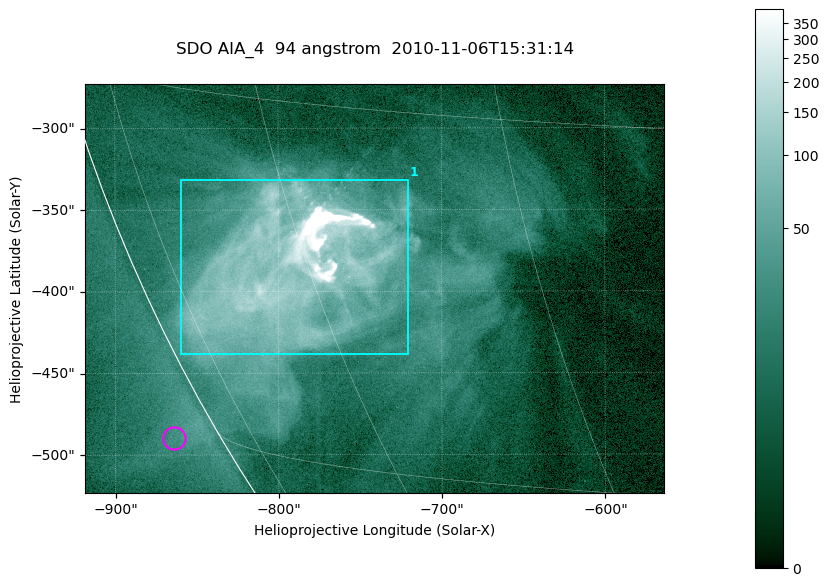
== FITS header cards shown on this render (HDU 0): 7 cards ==
TELESCOP= 'SDO     '           /
INSTRUME= 'AIA_4   '           /
WAVELNTH=                   94 /
WAVEUNIT= 'angstrom'           /
DATE-OBS= '2010-11-06T15:31:14.12' /
CTYPE1  = 'HPLN-TAN'           /
CTYPE2  = 'HPLT-TAN'           /

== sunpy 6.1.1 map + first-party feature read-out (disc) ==
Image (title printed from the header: SDO AIA_4  94 angstrom  2010-11-06T15:31:14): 591 x 417 px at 0.6 arcsec/px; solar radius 968 arcsec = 1614 px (partial field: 2.7% of the solar disc is inside the frame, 89% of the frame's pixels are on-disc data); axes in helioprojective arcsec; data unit not stated in the header (colour bar unlabelled)
Pointing: header CRPIX1/2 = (2053.81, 2042.90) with CRVAL1/2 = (0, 0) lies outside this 591 x 417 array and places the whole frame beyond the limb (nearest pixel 1.36 R_sun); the SolarSoft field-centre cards XCEN/YCEN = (-740.9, -398.3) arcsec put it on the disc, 768 arcsec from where CRPIX/CRVAL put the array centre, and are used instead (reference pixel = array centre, CRVAL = XCEN/YCEN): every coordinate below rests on XCEN/YCEN
Orientation: roll -0.138 deg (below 1 deg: not rotated)
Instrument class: DISC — disc imager (sunpy class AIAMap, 94 A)
Bright regions (active regions / flare kernels): reference = the on-disc median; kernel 5 px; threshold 5 sigma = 56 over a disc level ~10.7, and >= 1.15x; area >= 246 px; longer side >= 5 px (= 3 arcsec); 1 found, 1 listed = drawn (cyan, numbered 1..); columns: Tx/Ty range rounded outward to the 2 arcsec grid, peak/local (2 s.f.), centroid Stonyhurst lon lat
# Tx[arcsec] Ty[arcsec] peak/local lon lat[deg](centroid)
1 -860..-720 -438..-330 196 -62 -22
Off-limb structures (1.02-1.3 R_sun): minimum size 123 px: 1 found; the strongest spans PA ~120 deg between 1.02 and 1.04 R_sun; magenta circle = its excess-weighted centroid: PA ~120 deg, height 1.03 R_sun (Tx ~-864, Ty ~-490 arcsec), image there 1.6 x the reference